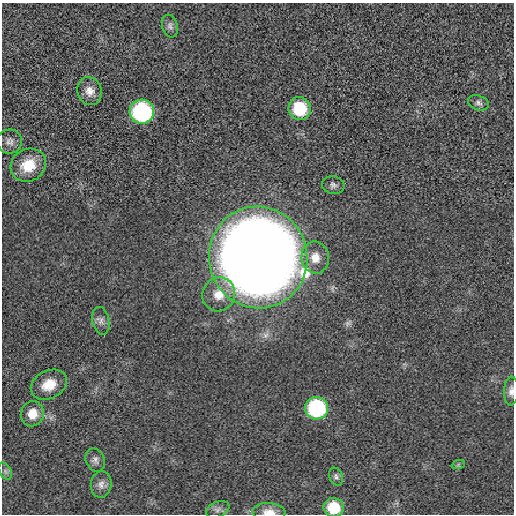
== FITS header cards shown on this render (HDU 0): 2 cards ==
NAXIS1  =                  512 / length of data axis 1
NAXIS2  =                  512 / length of data axis 2

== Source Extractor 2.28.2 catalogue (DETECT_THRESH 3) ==
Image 512 x 512 px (HDU 0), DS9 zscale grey, 1 PNG px = 1 image px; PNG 516 x 516 px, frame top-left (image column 1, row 512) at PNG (2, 3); each listed source drawn as its Kron ellipse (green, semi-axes under 4 px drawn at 4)
Background -1.26e-04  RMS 0.0025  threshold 0.00761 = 3 sigma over >= 5 px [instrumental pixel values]
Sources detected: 24; all 24 listed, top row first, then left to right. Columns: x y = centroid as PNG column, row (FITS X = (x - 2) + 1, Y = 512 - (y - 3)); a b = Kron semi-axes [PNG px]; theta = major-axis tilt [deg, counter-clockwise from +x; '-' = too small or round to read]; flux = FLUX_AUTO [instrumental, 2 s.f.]
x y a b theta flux
170 26 12 7 -72 0.62
90 91 14 12 -70 1.7
478 103 11 7 -20 0.65
300 109 11 11 - 7.4
142 112 12 12 - 25
10 142 12 12 - 0.98
28 165 18 16 28 4.5
333 185 11 9 -9 0.7
258 257 51 49 -72 310
315 257 16 13 -86 2.7
219 294 17 16 - 3.5
101 321 14 8 -78 1
49 385 19 14 27 3.2
511 391 14 7 87 0.95
317 408 11 11 - 21
32 414 12 11 - 2.7
95 460 12 9 -64 0.84
458 465 7 4 19 0.29
5 471 9 5 -61 0.48
336 477 9 6 -67 0.5
101 484 13 10 83 1.2
334 508 10 9 - 5.9
218 509 12 7 23 0.77
269 512 16 9 -3 1.9
At the frame edge (FLAGS 8, measured only in part): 3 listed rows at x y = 511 391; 334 508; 269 512